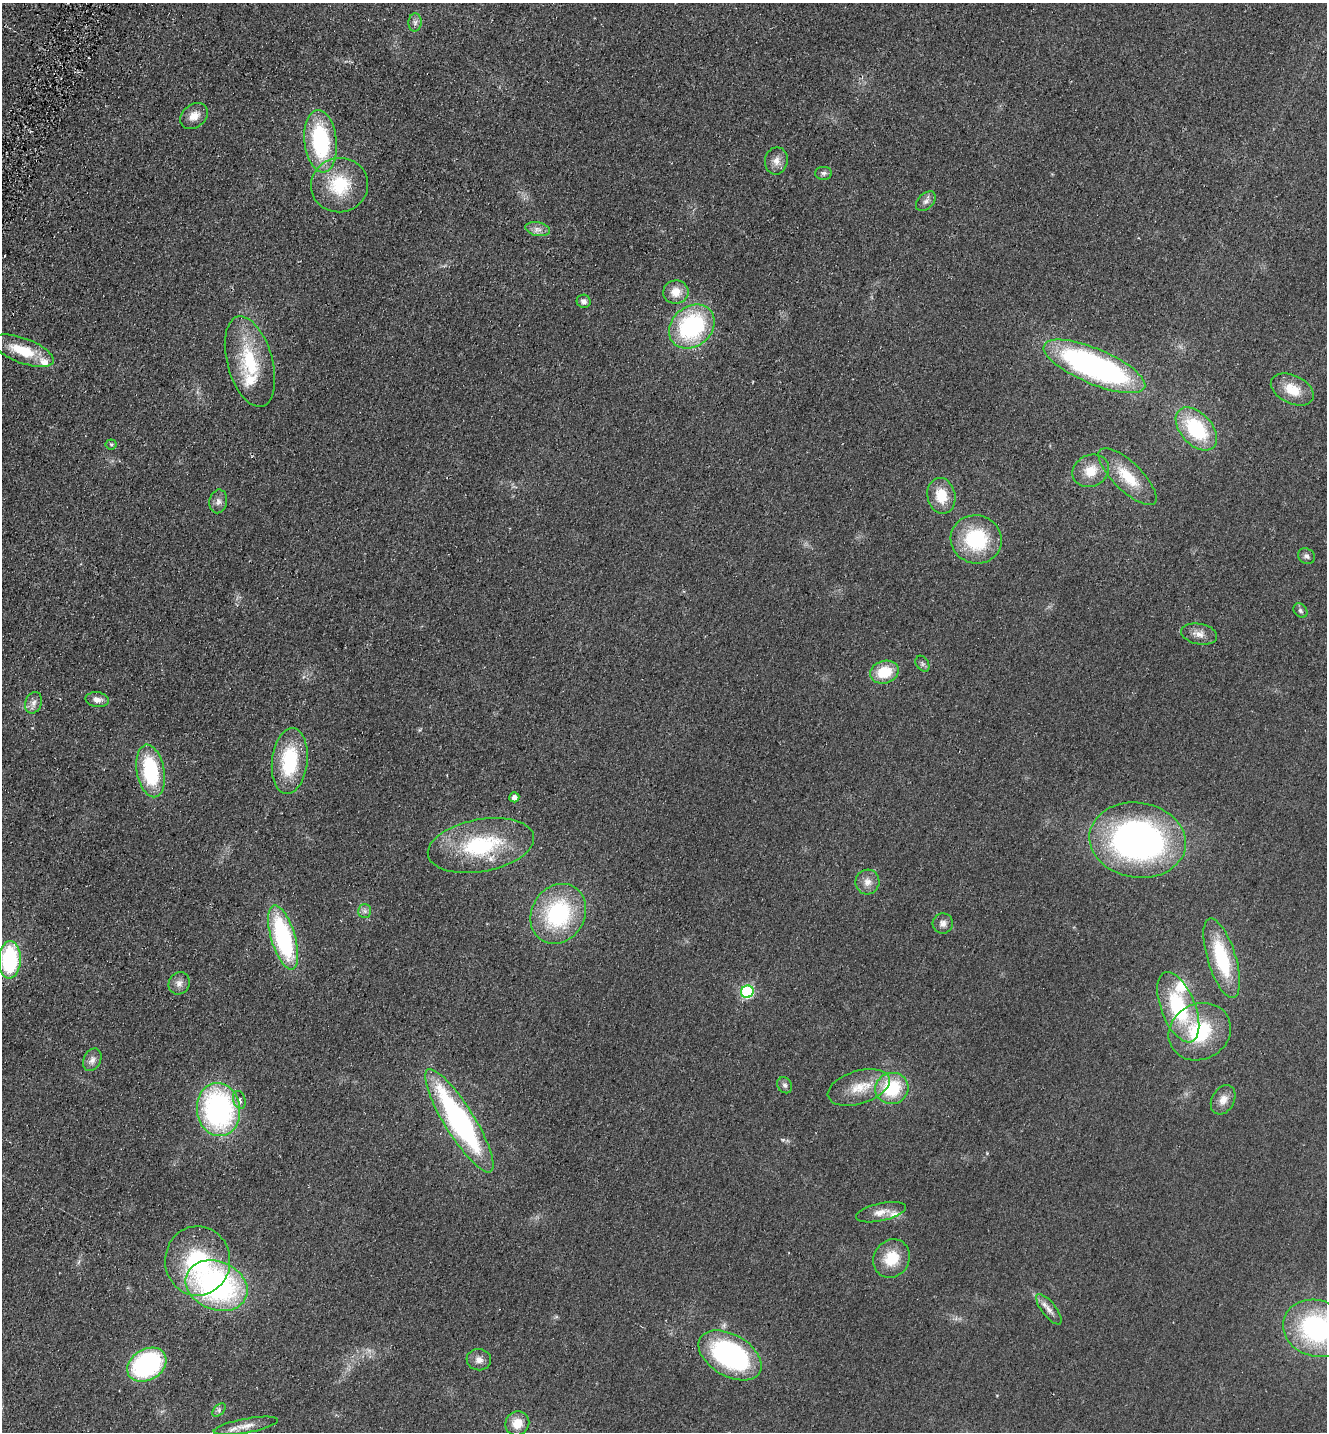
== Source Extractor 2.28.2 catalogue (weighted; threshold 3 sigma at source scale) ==
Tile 11 of 4 x 4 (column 3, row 3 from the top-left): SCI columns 2850-4174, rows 1460-2889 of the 5833 x 5778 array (HDU 1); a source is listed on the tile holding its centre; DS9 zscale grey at full resolution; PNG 1329 x 1434 px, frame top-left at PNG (2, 3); each listed source drawn as its Kron ellipse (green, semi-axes under 4 px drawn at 4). Shown black and unused: <1% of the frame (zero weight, under 2 of 3 exposures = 3% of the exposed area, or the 3 px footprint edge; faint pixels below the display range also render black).
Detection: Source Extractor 2.28.2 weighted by HDU 2 'WHT'; one run over the whole footprint, this tile lists its part. Background 0.0773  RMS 0.014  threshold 0.0611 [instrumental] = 3 sigma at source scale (4.5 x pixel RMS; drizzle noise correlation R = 1.50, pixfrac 1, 0.05/0.05 arcsec/px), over >= 5 px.
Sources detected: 70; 1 too faint to see at this stretch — neither listed nor drawn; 4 inside a brighter listed object's ellipse — not listed separately; the other 65 listed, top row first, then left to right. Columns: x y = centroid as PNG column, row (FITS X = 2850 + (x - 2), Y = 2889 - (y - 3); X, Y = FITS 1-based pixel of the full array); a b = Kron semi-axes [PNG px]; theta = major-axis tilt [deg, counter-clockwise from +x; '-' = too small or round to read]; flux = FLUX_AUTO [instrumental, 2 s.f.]
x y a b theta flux
415 22 9 6 87 4.9
194 116 15 11 38 15
321 141 31 16 -84 140
776 161 13 11 79 11
824 173 8 6 0 3.6
340 185 28 27 - 68
926 201 12 7 44 5.8
538 229 12 6 -11 7.5
676 292 12 11 - 18
584 301 7 6 - 5.5
692 326 25 19 41 170
23 351 32 12 -20 45
250 362 47 22 -74 84
1094 366 54 17 -23 390
1292 390 23 14 -26 30
1196 429 25 15 -48 98
111 444 5 5 - 2.1
1091 471 19 16 26 27
1128 477 38 14 -44 45
941 496 18 14 -78 32
218 501 12 9 78 7.3
976 539 26 24 -17 97
1306 556 9 7 -32 4.4
1300 611 8 6 -47 3.6
1199 634 18 10 -10 11
922 664 8 6 -57 3.5
884 672 14 11 16 43
97 700 11 7 -9 8.5
33 703 11 8 69 7.5
290 761 33 17 84 90
151 771 26 14 -80 100
514 797 5 5 - 7.8
1138 840 48 37 -9 520
481 846 54 26 10 130
867 882 12 12 - 11
365 911 7 6 - 4.5
558 914 31 26 59 150
943 923 10 10 - 7.2
283 937 33 12 -73 190
1222 958 41 14 -73 90
10 960 19 11 87 130
179 983 11 10 - 9
747 992 6 6 - 170
1178 1007 37 17 -68 110
1200 1032 32 28 28 94
92 1060 12 8 64 7.7
785 1085 8 7 - 4.4
859 1087 32 16 17 37
892 1088 17 15 15 77
239 1100 9 6 -73 5.1
1223 1100 15 11 61 13
219 1110 27 21 -82 290
459 1121 60 15 -58 330
881 1212 25 9 13 14
892 1258 20 17 58 38
198 1261 34 32 89 130
217 1286 32 24 -22 330
1049 1309 18 7 -52 9.4
1317 1328 34 28 -18 210
730 1355 34 21 -30 260
479 1360 12 10 -8 8.9
147 1365 21 15 30 200
219 1410 8 5 47 3.4
517 1423 12 11 - 21
246 1426 33 7 10 16
Isophote crosses this tile's border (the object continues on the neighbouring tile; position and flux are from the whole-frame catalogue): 1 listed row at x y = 1317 1328